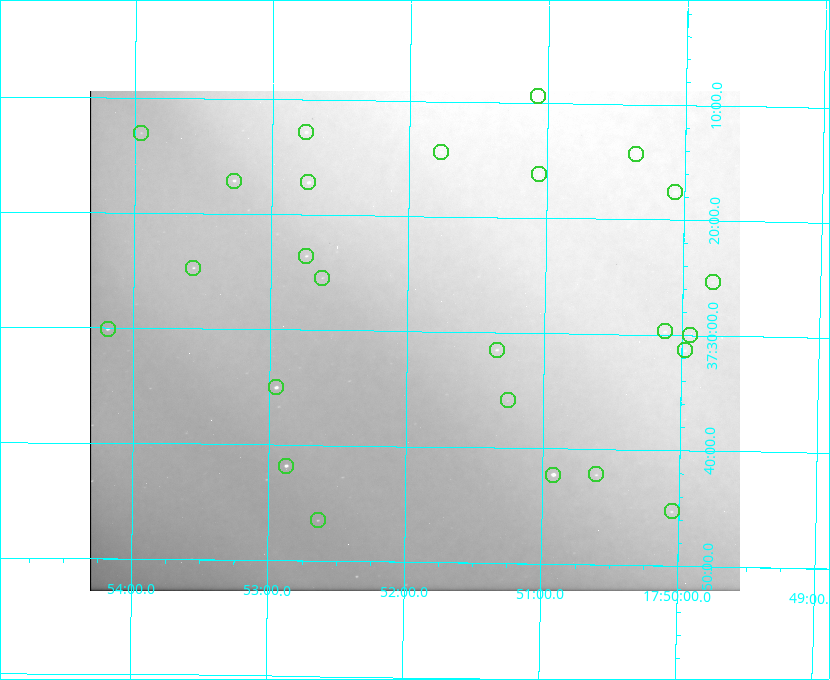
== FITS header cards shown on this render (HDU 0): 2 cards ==
NAXIS1  =                  650 / Width of table row in bytes
NAXIS2  =                  500 / Number of rows in table

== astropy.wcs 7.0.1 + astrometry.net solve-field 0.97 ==
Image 650 x 500 px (HDU 0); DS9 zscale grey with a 90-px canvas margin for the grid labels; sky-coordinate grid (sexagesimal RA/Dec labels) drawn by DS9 from the SOLVED WCS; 25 Tycho-2 reference stars matched to detected sources circled (green)
Header WCS: none
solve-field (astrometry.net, Tycho-2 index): SOLVED blind (the file carries no WCS)
Solved WCS: RA---TAN-SIP/DEC--TAN-SIP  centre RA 17:51:57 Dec +37:31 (267.99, +37.51 deg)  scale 5.21 arcsec/px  FOV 56.4' x 43.4'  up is +179 deg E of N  parity flipped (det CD > 0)
(file carries no celestial WCS; the grid is the blind solution)
Tycho-2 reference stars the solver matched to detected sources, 25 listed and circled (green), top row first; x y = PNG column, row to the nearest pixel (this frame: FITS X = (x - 90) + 1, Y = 500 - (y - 91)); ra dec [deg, ICRS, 3 dp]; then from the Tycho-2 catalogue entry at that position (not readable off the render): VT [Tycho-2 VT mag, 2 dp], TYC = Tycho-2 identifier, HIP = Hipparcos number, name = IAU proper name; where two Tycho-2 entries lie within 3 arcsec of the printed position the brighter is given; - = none
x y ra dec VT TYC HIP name
538 96 267.768 +37.157 9.98 2620-745-1 - -
306 132 268.189 +37.213 9.71 2620-542-1 - -
141 133 268.489 +37.217 11.29 2620-732-1 - -
441 152 267.943 +37.240 10.39 2620-505-1 - -
636 154 267.589 +37.238 11.09 2619-212-1 - -
539 174 267.764 +37.270 10.17 2620-784-1 - -
234 181 268.319 +37.285 9.88 2620-536-1 - -
308 182 268.183 +37.286 8.98 2620-786-1 87506 -
675 192 267.517 +37.293 8.96 2619-379-1 - -
306 256 268.186 +37.393 10.44 2620-175-1 - -
193 268 268.392 +37.412 10.60 2620-800-1 - -
322 278 268.156 +37.424 11.25 2620-712-1 - -
713 282 267.445 +37.422 11.17 2619-451-1 - -
108 329 268.547 +37.501 9.83 3089-1021-1 - -
665 331 267.531 +37.495 10.07 2619-274-1 - -
690 335 267.485 +37.500 11.33 2619-40-1 - -
497 350 267.836 +37.525 9.96 3089-889-1 - -
685 350 267.494 +37.522 10.35 3088-270-1 - -
276 387 268.239 +37.584 8.64 3089-755-1 - -
508 400 267.815 +37.598 11.54 3089-1081-1 - -
286 466 268.219 +37.697 8.93 3089-671-1 - -
596 474 267.652 +37.703 11.04 3089-693-1 - -
553 475 267.730 +37.705 8.13 3089-1203-1 87349 -
672 511 267.512 +37.755 10.10 3089-2332-1 - -
318 520 268.159 +37.775 11.22 3089-2245-1 - -